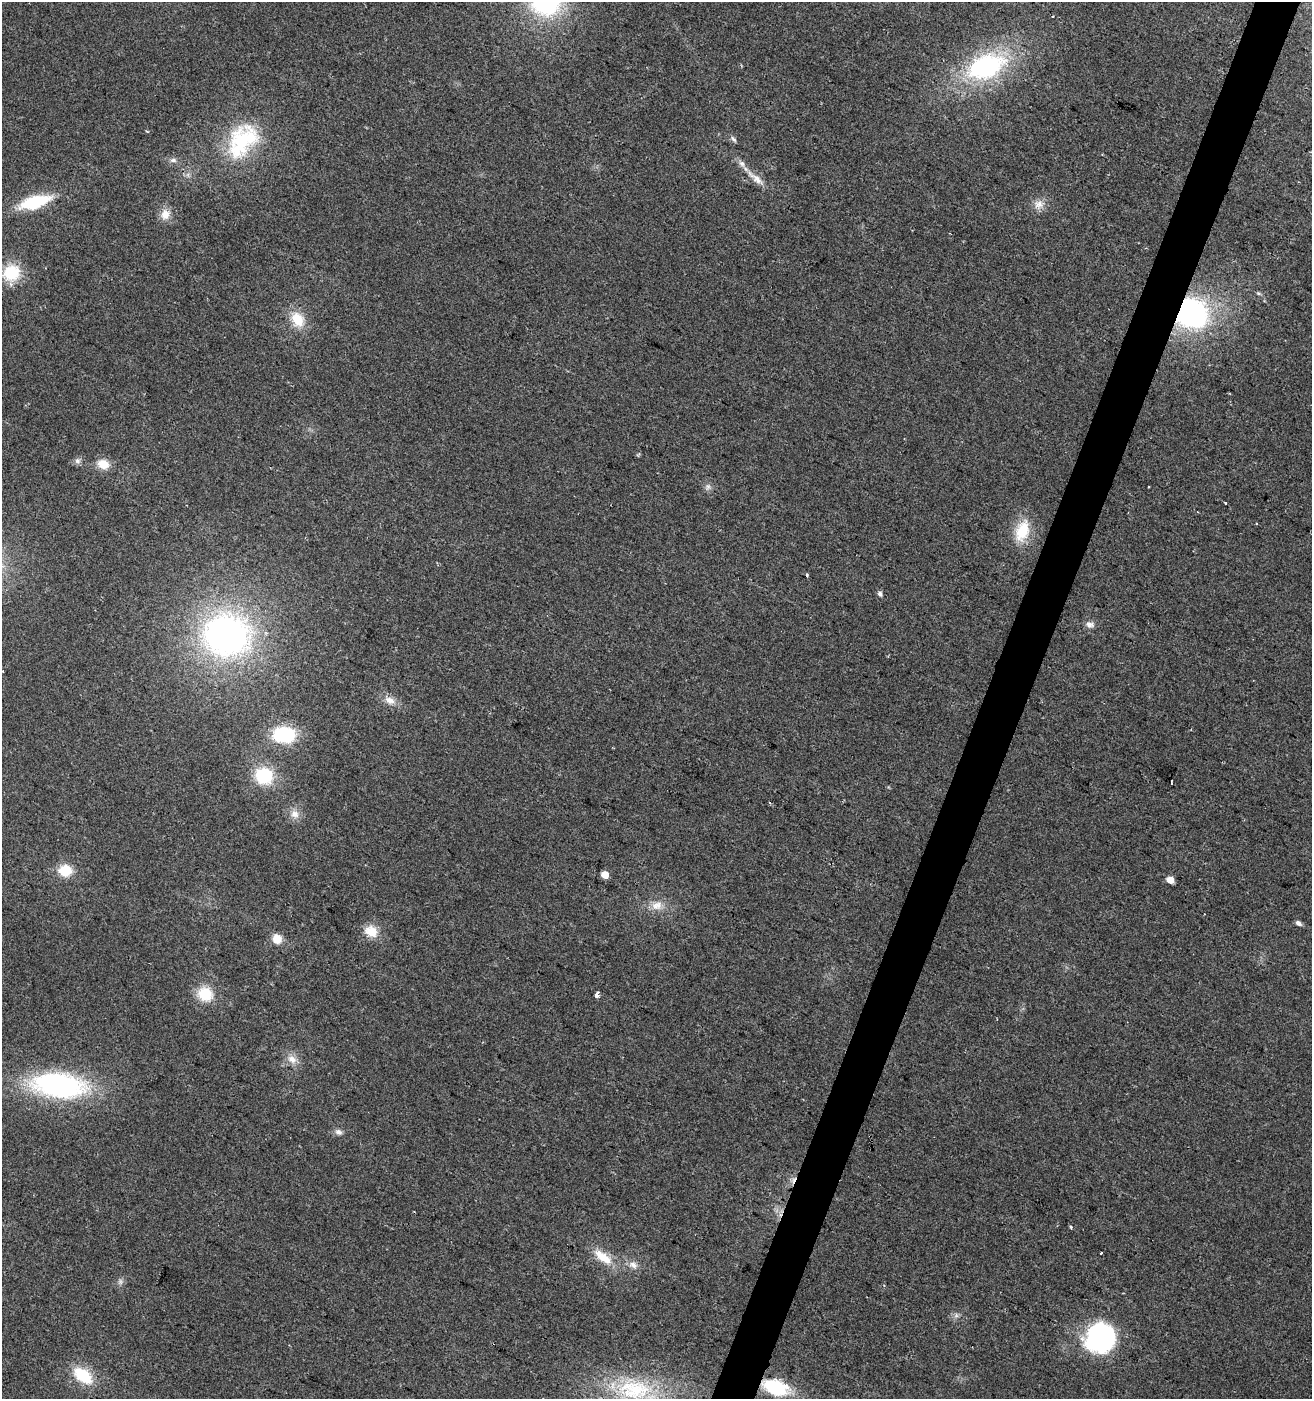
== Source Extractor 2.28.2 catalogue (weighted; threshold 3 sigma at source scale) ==
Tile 10 of 4 x 4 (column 2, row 3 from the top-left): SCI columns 1584-2893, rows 1398-2794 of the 5720 x 5593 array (HDU 1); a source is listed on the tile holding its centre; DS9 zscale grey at full resolution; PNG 1314 x 1401 px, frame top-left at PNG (2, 2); no overlay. Shown black and unused: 3% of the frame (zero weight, under 2 of 3 exposures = <1% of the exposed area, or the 3 px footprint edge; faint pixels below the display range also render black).
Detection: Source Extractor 2.28.2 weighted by HDU 2 'WHT'; one run over the whole footprint, this tile lists its part. Background 0.0617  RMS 0.0093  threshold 0.0418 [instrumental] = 3 sigma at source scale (4.5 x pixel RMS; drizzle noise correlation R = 1.50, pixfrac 1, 0.0396/0.0396 arcsec/px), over >= 5 px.
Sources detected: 54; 2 cosmic-ray / hot-pixel residue — not listed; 2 inside a brighter listed object's ellipse — not listed separately; the other 50 listed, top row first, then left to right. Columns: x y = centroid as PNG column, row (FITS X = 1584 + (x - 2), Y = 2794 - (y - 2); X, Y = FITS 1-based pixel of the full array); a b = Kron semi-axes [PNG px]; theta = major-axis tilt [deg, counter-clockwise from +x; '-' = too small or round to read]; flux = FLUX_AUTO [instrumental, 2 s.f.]
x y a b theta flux
545 2 27 24 -8 140
986 66 37 22 22 140
147 131 4 3 - 0.88
733 139 10 5 -43 2.4
242 141 52 34 53 84
173 160 9 6 0 3.3
756 178 32 8 -40 12
35 202 30 11 16 57
1039 204 13 11 26 8.4
165 214 15 12 68 10
11 273 19 17 31 38
1258 293 6 4 -43 1.4
1192 313 26 24 -16 190
298 320 20 15 -62 22
77 461 8 8 - 3.3
103 464 14 10 -17 14
708 487 10 6 64 3.5
1225 503 3 3 - 4.7
1022 531 28 16 72 31
806 575 4 3 - 1.3
880 594 6 5 - 3
1089 624 10 8 -22 4.9
226 635 53 48 -2 310
390 700 16 10 -26 8.4
284 735 22 15 -3 60
264 776 16 14 -23 53
1171 783 3 2 - 0.72
295 814 13 11 -44 8.1
65 870 13 11 -6 23
605 875 5 5 - 26
1170 880 5 5 - 19
657 905 17 12 20 11
1298 923 8 5 -35 3.1
371 931 18 14 -28 16
277 939 13 11 -62 10
205 994 20 17 -26 24
596 995 4 4 - 6.8
292 1059 14 10 -28 8.6
58 1085 56 25 -6 190
338 1132 10 7 -27 3.8
1071 1227 3 3 - 2.2
1101 1253 3 3 - 8.6
603 1257 29 12 -35 21
633 1265 13 9 -29 6.6
120 1282 8 6 -90 2.8
956 1315 7 6 - 2.6
1100 1338 33 31 49 130
83 1375 19 11 -38 42
775 1387 24 13 -23 57
635 1389 49 31 -9 82
Overlapping masked pixels (flux is a lower limit): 2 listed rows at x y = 1192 313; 775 1387
Isophote crosses this tile's border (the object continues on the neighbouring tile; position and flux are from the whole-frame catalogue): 2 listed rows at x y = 545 2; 635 1389